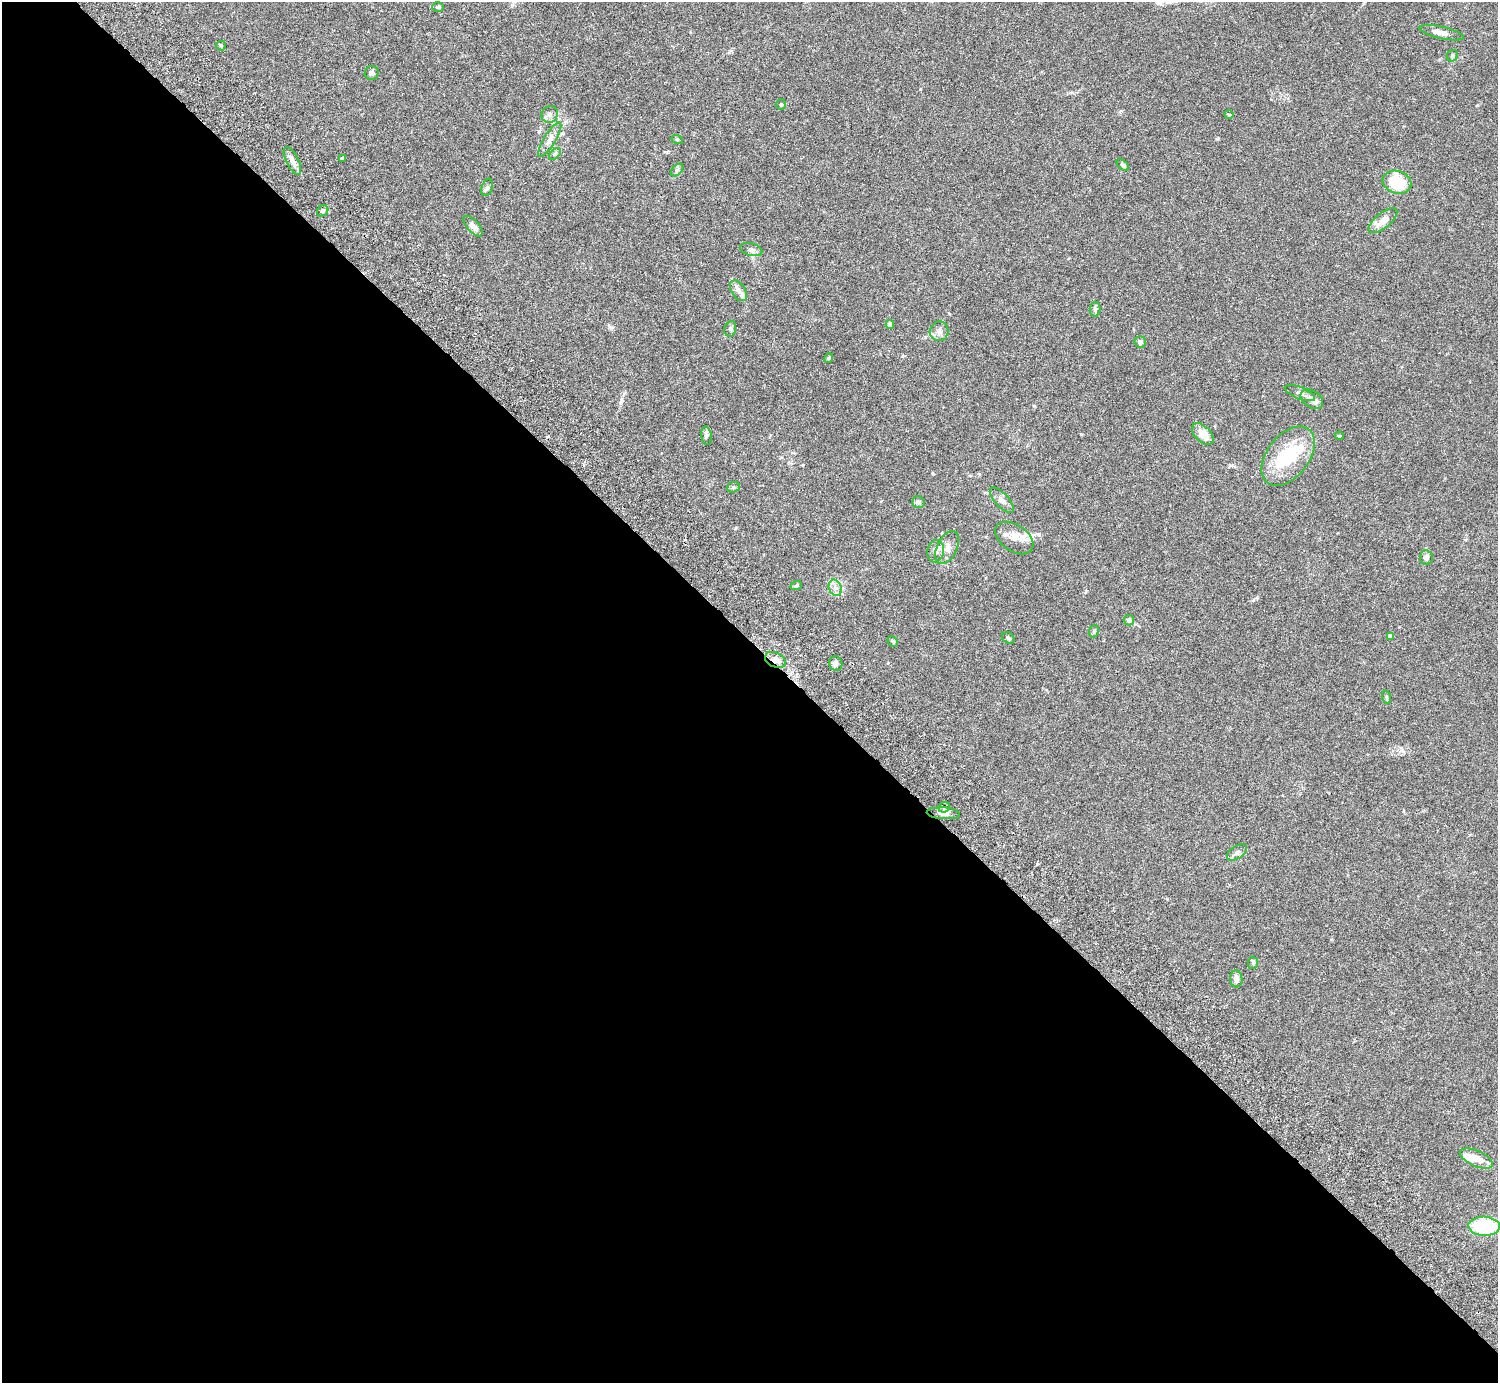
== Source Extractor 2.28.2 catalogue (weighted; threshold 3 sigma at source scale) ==
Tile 9 of 4 x 4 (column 1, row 3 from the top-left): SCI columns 45-1540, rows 1587-2967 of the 6074 x 6074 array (HDU 1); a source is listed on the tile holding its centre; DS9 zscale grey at full resolution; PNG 1500 x 1385 px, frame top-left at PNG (2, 2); each listed source drawn as its Kron ellipse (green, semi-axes under 4 px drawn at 4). Shown black and unused: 54% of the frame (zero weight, under 3 of 6 exposures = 3% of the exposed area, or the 3 px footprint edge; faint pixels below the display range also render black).
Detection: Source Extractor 2.28.2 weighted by HDU 2 'WHT'; one run over the whole footprint, this tile lists its part. Background 0.0146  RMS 0.002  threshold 0.00807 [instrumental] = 3 sigma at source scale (4.09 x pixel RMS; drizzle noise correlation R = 1.36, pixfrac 0.8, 0.05/0.05 arcsec/px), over >= 5 px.
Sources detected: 64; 1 inside a brighter object's white glare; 1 cosmic-ray / hot-pixel residue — neither listed nor drawn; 4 inside a brighter listed object's ellipse — not listed separately; the other 58 listed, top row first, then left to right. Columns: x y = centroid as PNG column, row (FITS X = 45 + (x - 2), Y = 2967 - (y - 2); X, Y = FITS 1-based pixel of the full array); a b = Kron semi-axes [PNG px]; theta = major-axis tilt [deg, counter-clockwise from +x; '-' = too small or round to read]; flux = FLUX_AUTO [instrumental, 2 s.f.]
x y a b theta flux
438 7 6 5 - 0.24
1442 33 22 6 -12 1.3
221 46 5 4 - 0.21
1452 56 6 5 - 0.34
372 73 7 6 - 0.54
781 104 5 4 - 0.23
550 114 9 8 - 0.73
1229 114 5 3 - 0.17
677 139 6 3 -18 0.2
550 140 20 6 59 1.1
555 154 7 4 45 0.29
342 158 4 3 - 0.38
292 161 15 6 -64 1.1
1123 165 7 4 -44 0.42
677 170 7 4 45 0.39
1397 182 14 11 -18 6.4
487 187 9 5 71 0.41
323 211 6 5 - 0.39
1383 221 17 7 39 1.8
473 226 12 6 -48 0.96
751 250 11 6 -15 0.58
739 291 11 7 -57 0.83
1095 309 7 5 89 0.39
890 324 4 4 - 1.1
730 329 8 5 78 0.39
939 331 10 9 - 0.89
1140 342 6 5 - 0.46
829 358 5 3 - 0.24
1300 393 16 6 -22 0.7
1312 399 12 8 -33 1
1203 434 13 7 -45 2.1
706 436 9 5 -84 0.44
1339 436 4 3 - 0.17
1288 456 34 21 52 9.2
733 487 6 5 - 0.31
1002 500 16 6 -47 0.94
918 502 6 5 - 0.5
1014 538 21 13 -34 2.3
947 547 18 10 64 1.5
936 551 11 8 80 0.91
1426 557 7 6 - 0.63
796 586 6 3 20 0.23
835 588 8 6 -68 0.78
1129 620 5 5 - 0.54
1094 631 6 5 - 0.26
1390 636 4 4 - 1.1
1008 638 6 5 - 0.32
893 642 6 4 -46 0.24
775 660 11 7 -24 1.2
836 663 7 6 - 0.48
1386 697 7 4 -71 0.25
944 807 6 5 - 0.38
943 813 16 6 -4 1
1237 852 11 6 34 0.64
1253 963 6 5 - 0.3
1236 979 8 6 -85 0.83
1476 1158 18 7 -24 2.1
1484 1226 16 9 -3 11
Overlapping masked pixels (flux is a lower limit): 1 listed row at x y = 775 660
Isophote crosses this tile's border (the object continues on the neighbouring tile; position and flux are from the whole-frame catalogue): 1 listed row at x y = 1484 1226
Unlisted compact peaks at least as high as the median listed source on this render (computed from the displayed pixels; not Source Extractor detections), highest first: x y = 1037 864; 611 327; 1081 434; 1217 139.